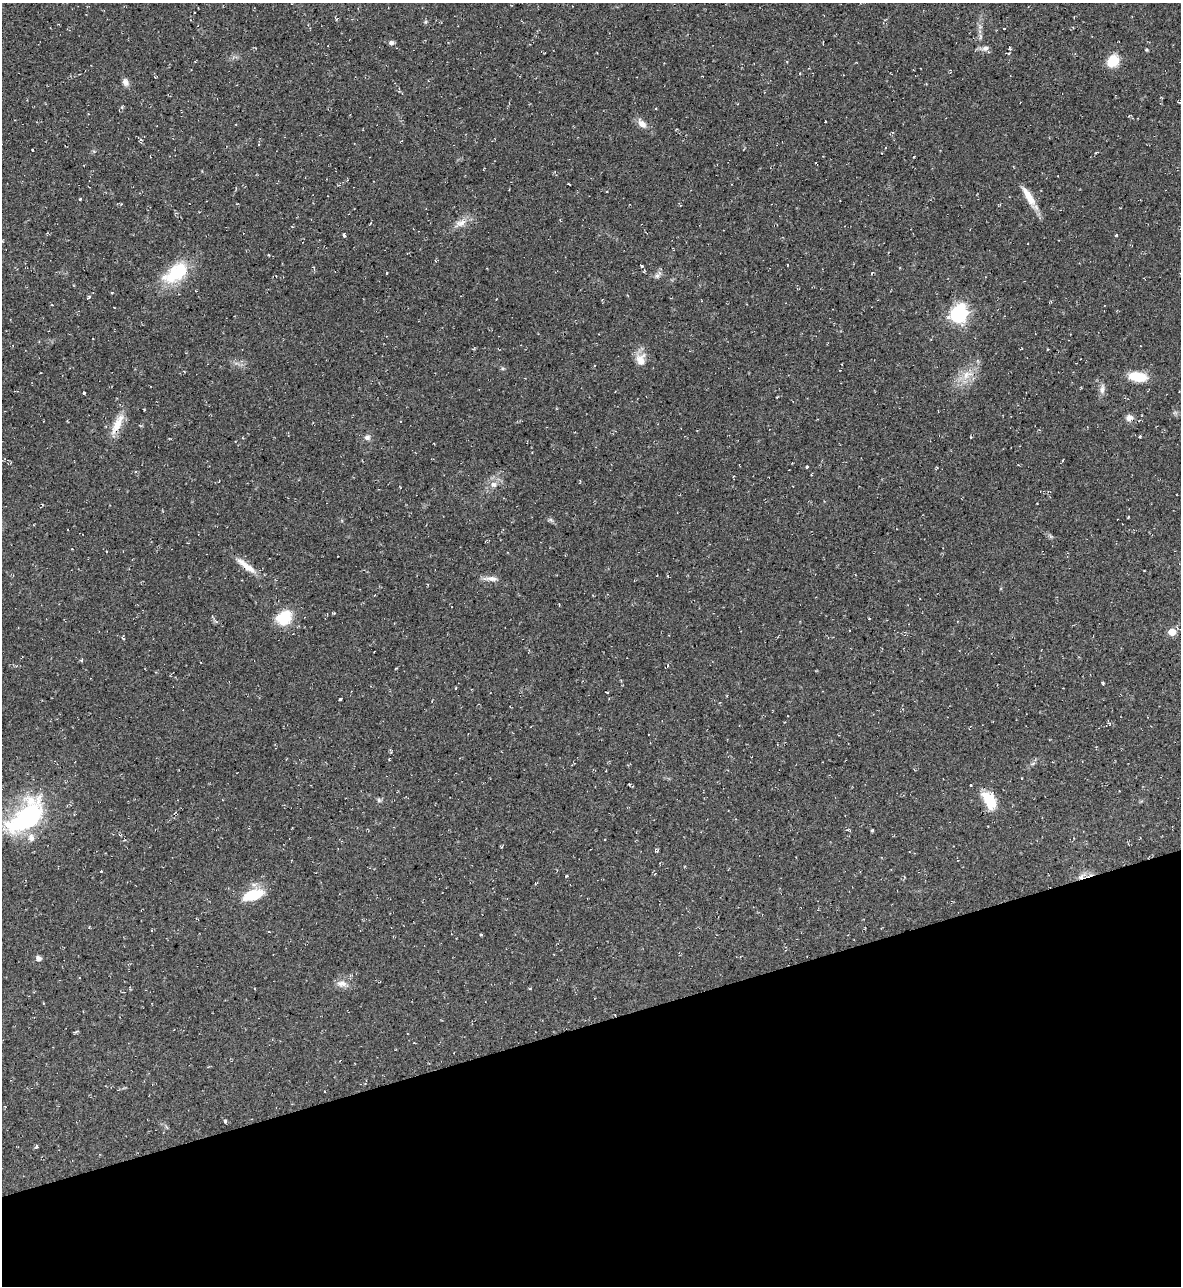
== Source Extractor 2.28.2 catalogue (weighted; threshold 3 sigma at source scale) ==
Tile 14 of 4 x 4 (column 2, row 4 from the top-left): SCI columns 1319-2497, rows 1-1284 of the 5116 x 5134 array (HDU 1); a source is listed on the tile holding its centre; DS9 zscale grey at full resolution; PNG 1183 x 1288 px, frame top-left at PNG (2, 3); no overlay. Shown black and unused: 20% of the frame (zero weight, under 2 of 3 exposures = <1% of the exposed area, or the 3 px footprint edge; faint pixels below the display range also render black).
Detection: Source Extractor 2.28.2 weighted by HDU 2 'WHT'; one run over the whole footprint, this tile lists its part. Background 0.0389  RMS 0.0094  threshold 0.0424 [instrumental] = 3 sigma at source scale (4.5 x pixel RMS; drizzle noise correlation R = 1.50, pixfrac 1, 0.05/0.05 arcsec/px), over >= 5 px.
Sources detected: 68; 1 inside a brighter object's white glare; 4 cosmic-ray / hot-pixel residue — not listed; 1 inside a brighter listed object's ellipse — not listed separately; the other 62 listed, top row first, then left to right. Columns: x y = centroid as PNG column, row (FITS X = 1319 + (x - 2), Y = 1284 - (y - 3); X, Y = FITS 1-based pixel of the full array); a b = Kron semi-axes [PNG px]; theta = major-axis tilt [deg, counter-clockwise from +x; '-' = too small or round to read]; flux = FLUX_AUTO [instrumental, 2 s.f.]
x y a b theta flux
195 12 2 2 - 0.8
1004 29 3 2 - 0.81
391 42 6 5 - 2.2
985 48 9 7 15 3.7
1146 50 5 3 - 0.91
1113 61 13 11 48 20
125 82 11 7 -66 3.8
399 89 4 3 - 1
642 124 12 8 -41 6.2
1029 197 32 8 -59 14
80 199 3 3 - 2.7
461 223 15 9 26 7.8
370 224 3 3 - 0.68
344 235 3 3 - 9.6
1117 235 4 3 - 0.99
642 266 5 3 - 1.1
176 273 37 19 36 39
386 273 3 2 - 0.87
657 276 7 6 - 2.4
112 292 4 2 - 0.71
89 297 4 3 - 1.6
959 314 7 6 - 270
641 360 16 13 -87 10
967 375 18 9 28 12
1137 377 17 8 -8 25
1102 389 14 6 81 4.2
84 393 3 3 - 2.3
1129 418 9 8 - 4.6
117 424 32 9 63 14
1140 436 3 3 - 0.95
367 437 8 7 - 3.3
807 467 3 3 - 0.97
493 484 8 8 - 4.8
1128 517 2 2 - 0.92
246 566 31 7 -38 12
1144 570 3 2 - 0.55
490 579 20 6 -2 5.2
334 613 5 3 - 0.76
284 617 18 14 44 27
869 618 3 2 - 0.68
1172 632 5 5 - 23
396 668 3 3 - 0.68
1103 683 4 3 - 1.1
456 688 3 2 - 0.8
607 692 3 2 - 0.72
340 699 4 3 - 1.3
1021 779 3 3 - 1.1
970 785 3 3 - 2.2
379 800 6 5 - 1.4
989 800 22 12 -60 21
26 817 49 26 44 120
872 830 3 3 - 1.7
605 839 3 2 - 0.74
502 846 5 3 - 0.96
656 850 6 3 45 1.2
101 871 3 2 - 0.77
253 895 17 8 18 37
269 931 3 2 - 0.87
38 958 7 6 - 3.1
342 984 15 7 -6 6.1
225 1121 4 4 - 1.6
36 1146 5 3 - 1.5